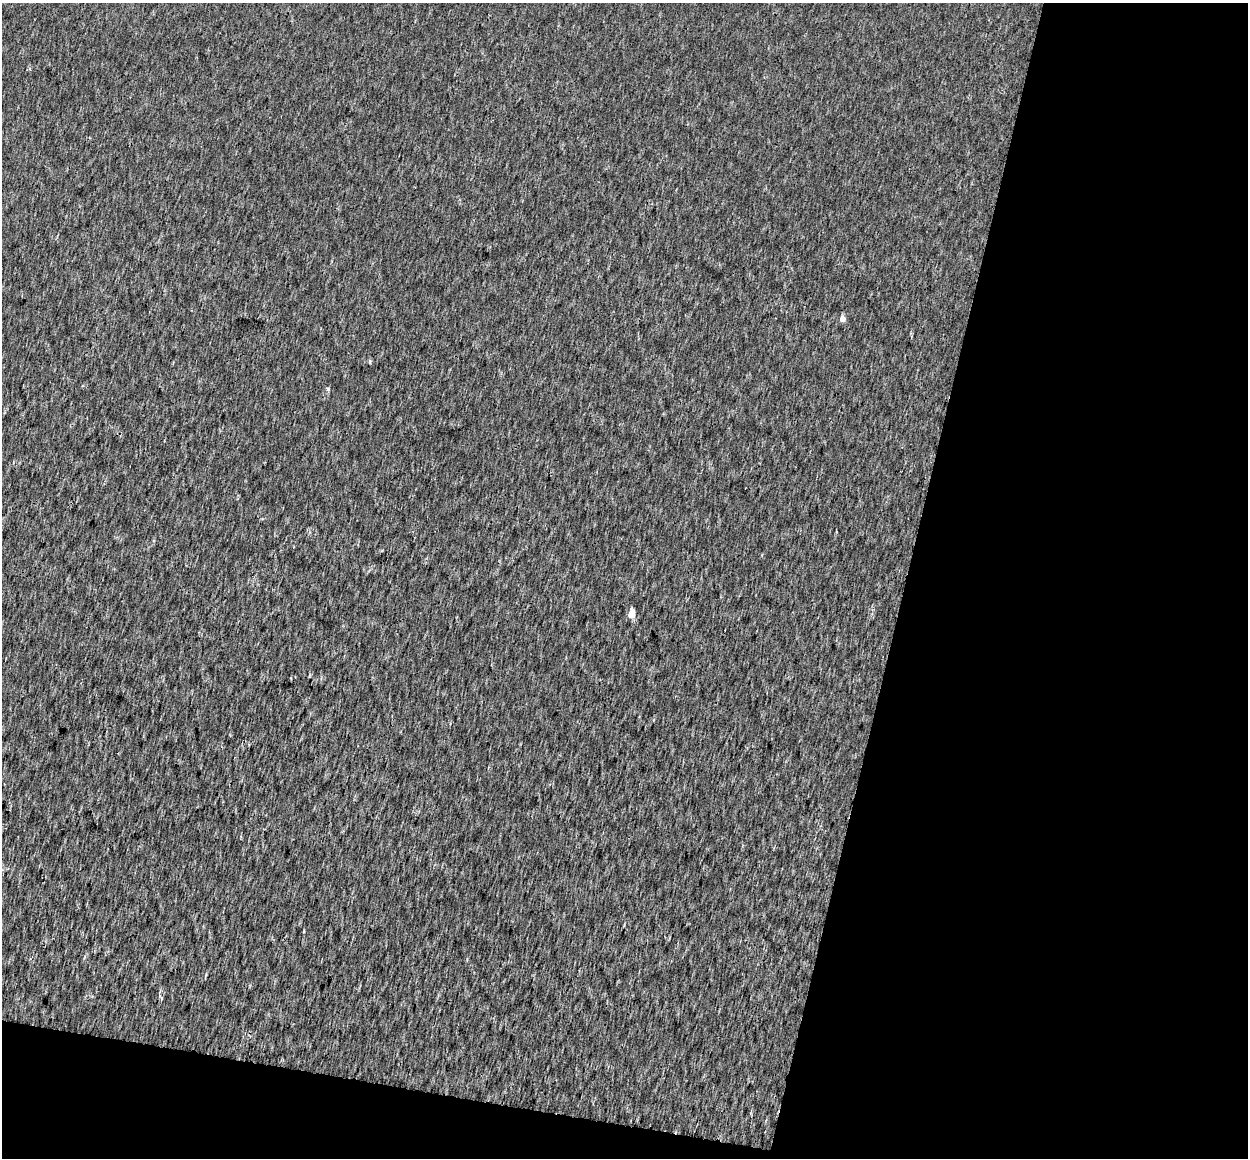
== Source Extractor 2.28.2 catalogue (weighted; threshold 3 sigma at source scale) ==
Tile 4 of 2 x 2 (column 2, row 2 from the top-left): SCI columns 1247-2492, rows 131-1286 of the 2503 x 2587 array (HDU 1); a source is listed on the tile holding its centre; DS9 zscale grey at full resolution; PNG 1250 x 1160 px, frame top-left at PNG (2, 3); no overlay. Shown black and unused: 31% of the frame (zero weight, under 2 of 3 exposures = <1% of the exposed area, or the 3 px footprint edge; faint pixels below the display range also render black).
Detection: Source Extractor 2.28.2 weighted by HDU 2 'WHT'; one run over the whole footprint, this tile lists its part. Background 0.00151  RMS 0.0067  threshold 0.0302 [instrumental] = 3 sigma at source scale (4.5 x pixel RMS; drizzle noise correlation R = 1.50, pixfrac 1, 0.0396/0.0396 arcsec/px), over >= 5 px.
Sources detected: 5; all 5 listed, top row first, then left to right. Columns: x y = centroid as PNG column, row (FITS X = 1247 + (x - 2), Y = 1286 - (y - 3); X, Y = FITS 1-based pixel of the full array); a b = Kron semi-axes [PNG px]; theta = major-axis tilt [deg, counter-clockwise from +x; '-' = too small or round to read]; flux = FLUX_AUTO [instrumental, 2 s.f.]
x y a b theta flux
842 318 5 5 - 3.8
369 361 5 3 - 0.99
328 389 4 3 - 1.8
631 613 6 5 - 8.7
161 997 6 4 -70 1.3